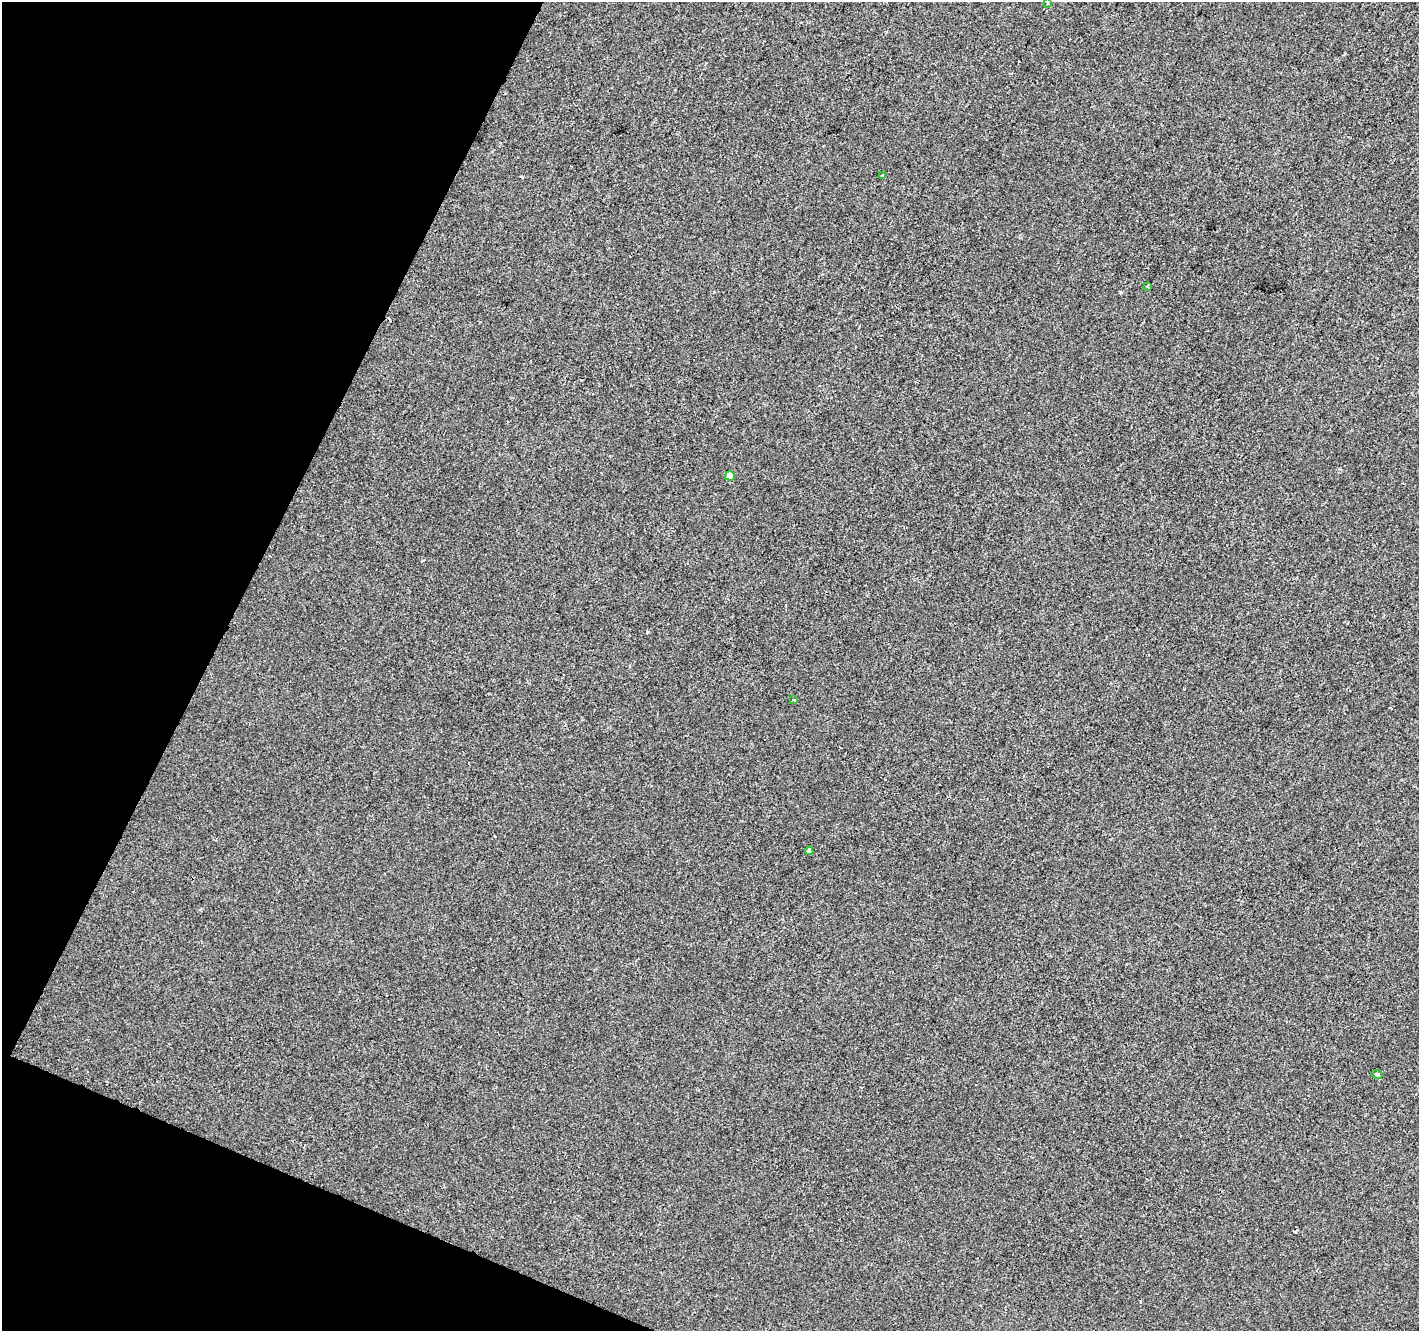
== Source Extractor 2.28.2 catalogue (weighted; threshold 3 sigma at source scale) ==
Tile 9 of 4 x 4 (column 1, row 3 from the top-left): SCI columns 7-1423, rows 1599-2927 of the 5674 x 5788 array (HDU 1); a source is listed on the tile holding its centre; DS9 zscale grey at full resolution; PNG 1421 x 1333 px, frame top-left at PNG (2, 2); each listed source drawn as its Kron ellipse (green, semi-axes under 4 px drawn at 4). Shown black and unused: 20% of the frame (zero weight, under 2 of 3 exposures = <1% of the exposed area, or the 3 px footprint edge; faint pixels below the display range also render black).
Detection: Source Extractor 2.28.2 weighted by HDU 2 'WHT'; one run over the whole footprint, this tile lists its part. Background -9.49e-05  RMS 0.0042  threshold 0.0189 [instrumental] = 3 sigma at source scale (4.5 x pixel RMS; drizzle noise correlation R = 1.50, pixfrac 1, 0.0396/0.0396 arcsec/px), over >= 5 px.
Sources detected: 9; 2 cosmic-ray / hot-pixel residue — neither listed nor drawn; the other 7 listed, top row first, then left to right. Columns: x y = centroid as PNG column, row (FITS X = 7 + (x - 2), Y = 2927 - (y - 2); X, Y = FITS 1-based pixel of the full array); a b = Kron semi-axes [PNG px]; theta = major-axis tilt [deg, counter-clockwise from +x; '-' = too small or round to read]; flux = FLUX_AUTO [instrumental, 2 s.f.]
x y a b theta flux
1047 3 3 3 - 0.61
882 176 3 3 - 1.9
1147 286 4 3 - 1.9
730 476 5 4 - 5.7
794 700 3 3 - 0.43
809 851 4 3 - 1.3
1377 1074 5 4 - 0.8